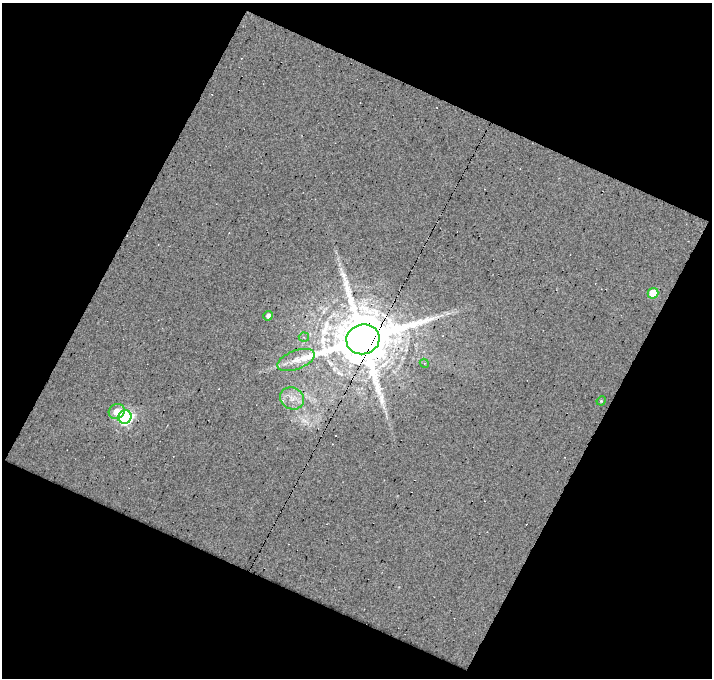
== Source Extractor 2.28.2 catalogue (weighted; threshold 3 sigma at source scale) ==
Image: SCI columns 1-710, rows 24-699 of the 710 x 722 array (HDU 1 of 3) = the unmasked area's bounding box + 8 px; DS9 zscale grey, full resolution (1 PNG px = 1 image px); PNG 714 x 680 px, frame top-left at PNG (2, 3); each listed source drawn as its Kron ellipse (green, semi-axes under 4 px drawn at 4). Shown black and unused: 46% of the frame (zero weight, under 10 of 20 exposures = <1% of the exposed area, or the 3 px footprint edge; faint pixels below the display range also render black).
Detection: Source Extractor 2.28.2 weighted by HDU 2 'WHT'. Background -0.00852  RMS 0.012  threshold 0.0505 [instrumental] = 3 sigma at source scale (4.09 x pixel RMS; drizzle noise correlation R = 1.36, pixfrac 0.8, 0.0396/0.0396 arcsec/px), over >= 5 px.
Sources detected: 12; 1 cosmic-ray / hot-pixel residue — neither listed nor drawn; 1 inside a brighter listed object's ellipse — not listed separately; the other 10 listed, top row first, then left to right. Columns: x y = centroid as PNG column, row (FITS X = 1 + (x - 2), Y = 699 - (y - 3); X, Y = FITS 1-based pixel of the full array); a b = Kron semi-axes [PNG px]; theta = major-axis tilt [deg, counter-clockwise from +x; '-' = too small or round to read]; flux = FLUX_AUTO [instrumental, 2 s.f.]
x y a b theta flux
653 293 5 5 - 34
268 316 5 4 - 3.5
304 337 5 4 - 2.4
363 339 17 15 16 11000
296 360 20 9 20 14
424 363 5 3 - 1.1
292 398 12 10 -31 12
601 401 5 4 - 1.1
117 411 8 7 - 11
125 417 7 6 - 230
Overlapping masked pixels (flux is a lower limit): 1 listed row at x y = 363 339